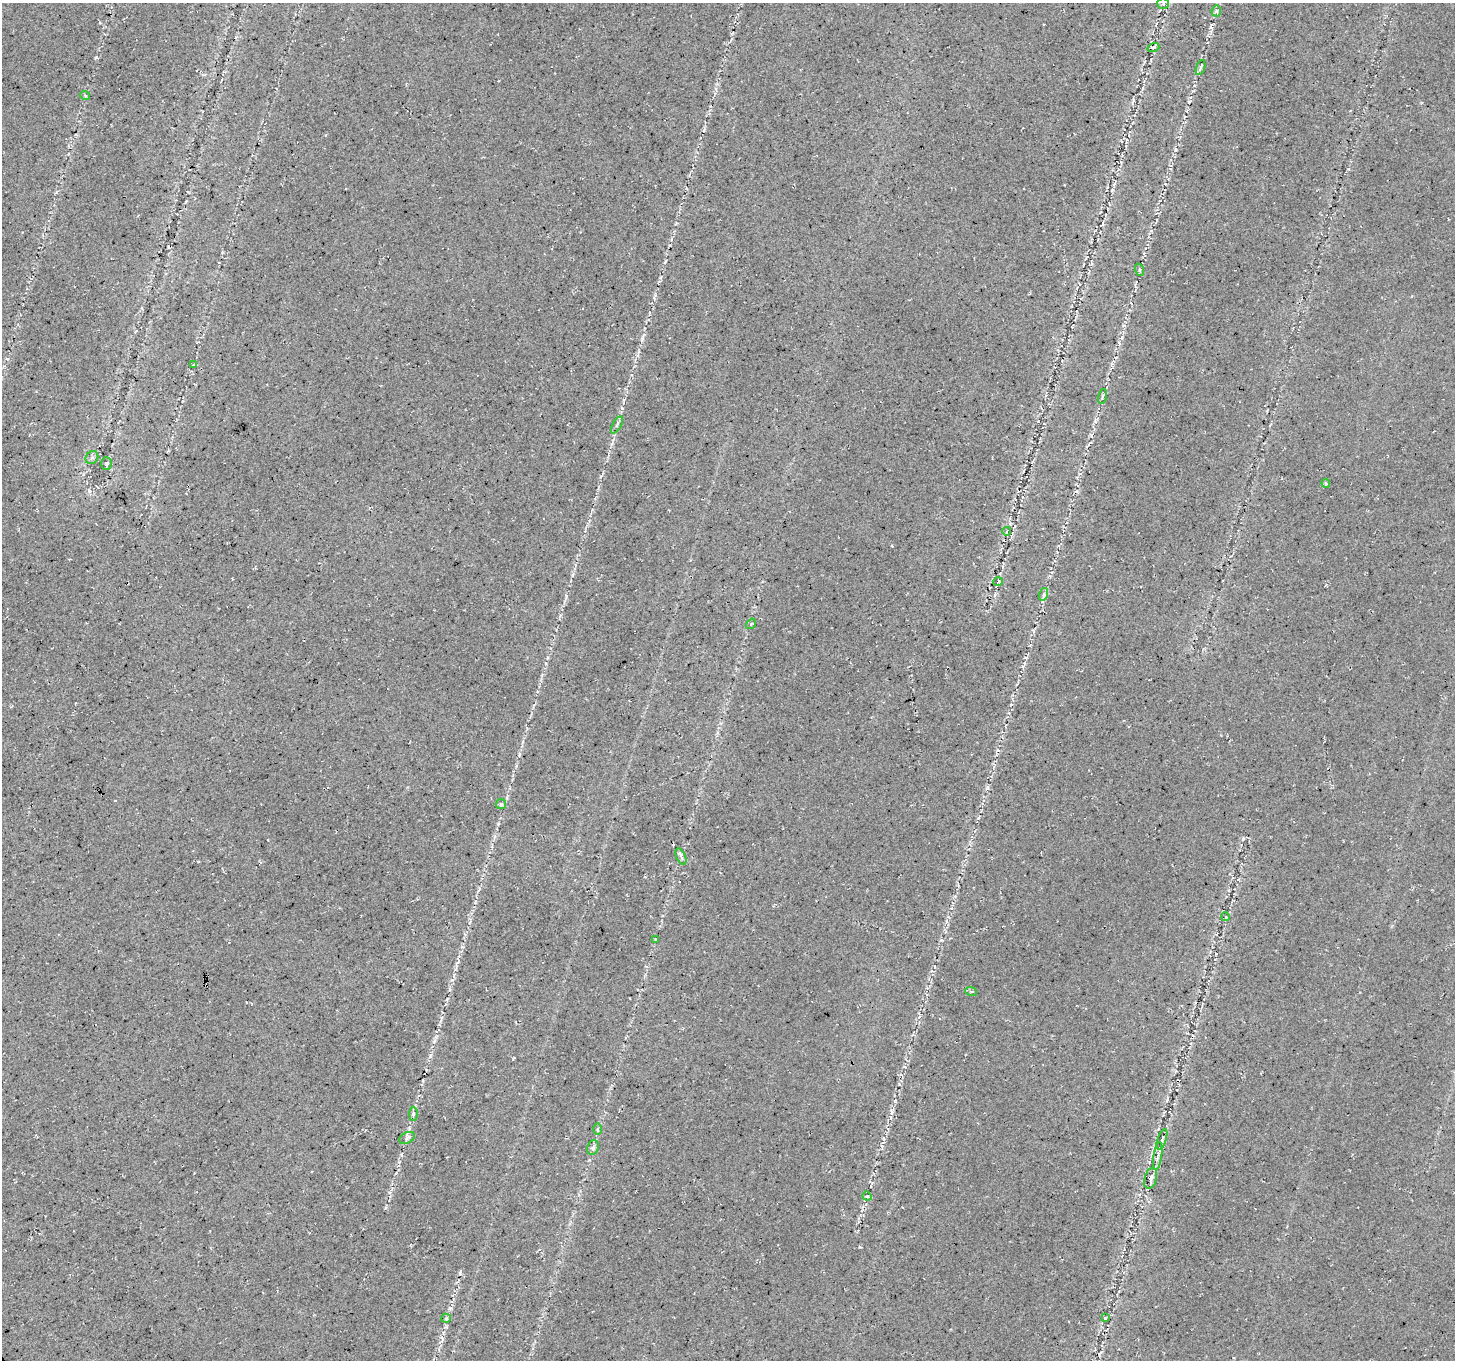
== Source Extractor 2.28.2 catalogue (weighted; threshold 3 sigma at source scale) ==
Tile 7 of 4 x 4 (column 3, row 2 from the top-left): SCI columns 2912-4364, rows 2887-4244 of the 5818 x 5711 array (HDU 1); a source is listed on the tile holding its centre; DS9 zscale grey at full resolution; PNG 1457 x 1362 px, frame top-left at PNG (2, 3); each listed source drawn as its Kron ellipse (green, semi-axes under 4 px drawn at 4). Shown black and unused: <1% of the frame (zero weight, under 3 of 4 exposures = <1% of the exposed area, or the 3 px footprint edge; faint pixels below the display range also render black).
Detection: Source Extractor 2.28.2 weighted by HDU 2 'WHT'; one run over the whole footprint, this tile lists its part. Background 0.0283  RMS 0.0083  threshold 0.0375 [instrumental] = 3 sigma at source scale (4.5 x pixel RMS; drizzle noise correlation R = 1.50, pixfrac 1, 0.0396/0.0396 arcsec/px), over >= 5 px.
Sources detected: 31; all 31 listed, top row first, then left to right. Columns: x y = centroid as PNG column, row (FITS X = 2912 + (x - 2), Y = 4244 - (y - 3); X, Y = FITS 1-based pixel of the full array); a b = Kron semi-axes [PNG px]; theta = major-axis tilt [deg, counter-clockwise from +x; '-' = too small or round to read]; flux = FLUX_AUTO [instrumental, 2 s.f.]
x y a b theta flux
1163 3 5 5 - 2.2
1216 11 5 5 - 1.6
1153 47 6 3 19 1.1
1200 67 8 3 71 1.5
85 95 5 3 - 1.1
1140 270 6 4 -72 1.4
193 365 3 2 - 0.61
1102 396 7 3 75 1
617 425 9 3 61 1.5
92 457 7 5 50 2.1
106 463 6 5 - 1.7
1326 483 4 3 - 1.2
1007 531 4 2 - 0.57
998 582 5 3 - 0.88
1044 594 6 4 72 1.6
751 624 6 3 56 1
501 804 5 5 - 1.3
681 856 8 4 -64 2.7
1226 917 4 3 - 0.91
655 939 3 3 - 0.59
971 991 6 4 -17 1.1
413 1114 7 3 89 1.5
597 1129 6 4 89 1.3
407 1138 8 5 27 2.1
1162 1139 11 4 71 2.1
593 1147 7 5 69 2.3
1158 1156 14 4 82 3
1151 1178 11 6 73 3.2
867 1196 5 4 - 1.2
446 1318 5 4 - 1.2
1105 1318 3 2 - 0.87
Isophote crosses this tile's border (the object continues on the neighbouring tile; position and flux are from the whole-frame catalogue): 1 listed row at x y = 1163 3
Unlisted compact peaks at least as high as the median listed source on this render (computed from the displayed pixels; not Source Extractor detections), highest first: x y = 96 57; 642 339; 1122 337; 447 999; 1243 839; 452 980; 1091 435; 1348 169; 622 408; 860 1247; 941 940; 566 596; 899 1084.